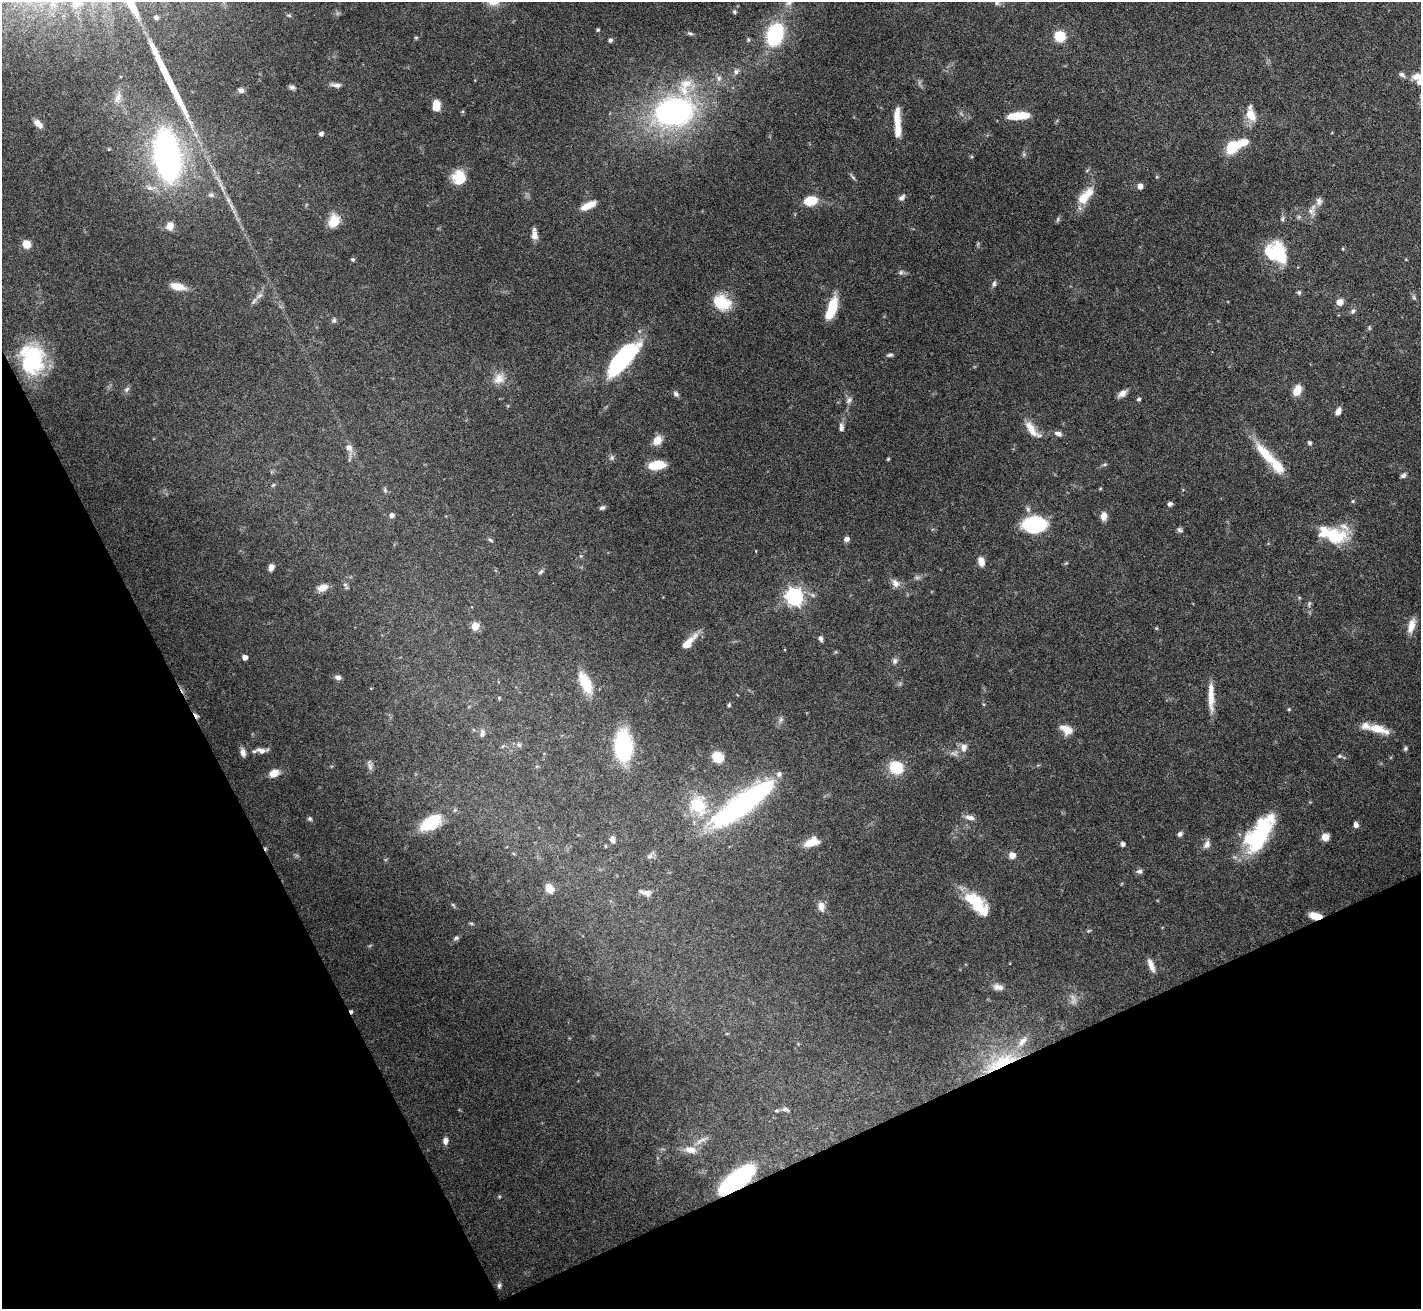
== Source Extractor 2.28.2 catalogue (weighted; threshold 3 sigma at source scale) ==
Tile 14 of 4 x 4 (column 2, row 4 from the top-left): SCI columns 1420-2838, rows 152-1458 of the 5676 x 5665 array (HDU 1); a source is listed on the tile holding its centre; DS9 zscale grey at full resolution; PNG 1423 x 1311 px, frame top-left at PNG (2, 2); no overlay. Shown black and unused: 24% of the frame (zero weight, under 5 of 10 exposures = <1% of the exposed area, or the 3 px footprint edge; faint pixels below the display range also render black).
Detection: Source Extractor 2.28.2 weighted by HDU 2 'WHT'; one run over the whole footprint, this tile lists its part. Background 0.0674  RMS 0.0024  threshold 0.00968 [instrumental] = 3 sigma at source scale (4.09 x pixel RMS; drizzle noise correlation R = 1.36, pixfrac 0.8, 0.05/0.05 arcsec/px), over >= 5 px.
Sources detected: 189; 1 too faint to see at this stretch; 5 inside a brighter object's white glare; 2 cosmic-ray / hot-pixel residue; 1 long thin detection or spike segment (spike, bleed or trail) — not listed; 12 inside a brighter listed object's ellipse — not listed separately; the other 168 listed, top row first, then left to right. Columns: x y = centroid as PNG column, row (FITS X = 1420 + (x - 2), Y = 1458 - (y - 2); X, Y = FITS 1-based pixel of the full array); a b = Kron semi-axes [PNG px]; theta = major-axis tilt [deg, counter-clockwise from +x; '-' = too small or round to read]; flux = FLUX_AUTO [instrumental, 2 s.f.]
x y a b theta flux
789 3 11 6 31 0.81
997 3 7 6 - 0.5
734 12 6 5 - 0.4
289 15 6 5 - 0.35
156 17 7 7 - 0.77
598 30 4 4 - 0.29
690 34 8 4 -10 0.4
775 34 16 11 76 26
1060 36 9 9 - 6.4
416 38 6 4 0 0.25
610 40 5 5 - 0.46
155 52 9 7 -73 1.2
736 71 8 7 - 0.81
1402 75 9 5 -31 0.67
1417 77 15 9 -11 2.4
719 78 9 6 77 0.81
686 84 20 13 21 4.1
336 85 14 5 -6 1
292 87 8 6 -21 0.6
241 90 8 6 -9 0.64
118 98 16 8 77 1.7
436 106 10 7 90 3.4
674 112 28 20 9 58
1251 115 14 9 -60 3.4
1018 116 22 7 5 5.4
38 123 10 6 -45 1.5
897 124 32 6 -88 4.6
321 134 5 4 - 0.59
1232 147 13 9 49 8.4
1024 154 7 4 73 0.36
167 156 36 18 -82 83
459 177 16 14 75 4.8
853 177 11 3 -48 0.4
1140 186 6 5 - 1.1
211 195 9 6 -9 0.65
1086 196 28 11 50 4.6
902 198 9 6 38 0.8
810 201 14 9 16 4.7
1319 201 11 9 -88 1.1
588 206 17 6 26 3.2
1311 211 14 9 -61 1.3
1299 217 7 4 -72 0.35
1058 219 8 4 60 0.39
1282 219 7 5 75 0.44
334 221 13 10 71 4.6
170 226 9 8 - 1.8
534 235 13 7 -80 1.4
26 244 8 7 - 2.6
1274 253 24 22 -58 11
353 259 5 5 - 0.36
901 272 8 7 - 0.57
994 284 9 5 74 0.62
177 286 16 7 -14 3.2
1299 292 6 5 - 0.42
259 296 10 5 35 0.79
1414 297 8 5 -63 0.47
1339 302 7 6 - 1.6
722 303 21 17 -29 6.3
832 308 23 9 70 6.7
1353 311 7 5 29 0.48
334 320 6 6 - 0.44
1369 328 7 3 90 0.27
890 355 8 4 6 0.46
622 359 36 13 49 33
32 360 34 26 82 15
499 379 16 13 47 2.5
127 389 9 4 54 0.51
1297 390 11 8 66 3
1122 393 11 6 33 1.3
676 394 8 6 -50 0.58
1139 399 4 4 - 0.43
849 400 10 6 59 0.75
1338 411 8 5 63 1.3
841 427 11 5 -86 0.93
1032 429 27 9 -50 3
1058 434 11 6 -18 0.92
657 440 11 9 49 2.3
1309 443 5 5 - 0.42
349 447 9 8 - 1.2
1265 453 32 10 -48 7.6
612 458 7 5 70 0.51
888 459 4 4 - 0.24
1105 464 7 4 31 0.34
657 465 14 7 7 6.7
1403 475 7 5 38 0.62
1100 489 5 3 - 0.21
385 490 8 5 -67 0.42
1353 501 5 4 - 0.28
1170 504 5 5 - 0.56
602 508 6 5 - 0.58
392 515 5 5 - 0.94
1104 516 8 6 -89 1.8
1040 524 23 14 -35 9.9
1180 530 8 6 -19 0.51
1335 536 28 18 -3 9.1
847 539 6 5 - 0.83
491 540 8 4 -27 0.35
981 561 8 6 -78 2.1
271 567 7 5 72 1.4
541 572 8 5 39 0.47
895 583 12 8 -55 1.4
345 584 6 4 0 0.31
323 588 12 8 20 1.8
794 597 7 7 - 79
1299 598 5 5 - 0.28
1309 604 9 4 84 0.48
1411 625 17 8 75 2.6
475 626 5 5 - 5.8
821 638 8 5 -76 0.61
688 642 23 7 46 3.3
245 657 4 4 - 1.4
895 661 8 7 - 0.73
338 677 7 6 - 0.82
585 683 26 11 -65 6.2
1211 697 35 6 -88 3.6
729 705 5 4 - 0.33
1289 709 5 4 - 0.24
781 720 8 6 68 0.64
1378 729 28 9 -16 4.1
1066 730 16 10 -28 2.2
482 733 10 6 83 0.8
519 745 6 5 - 0.47
623 746 24 13 -86 25
964 747 11 9 80 1.4
1405 748 6 5 - 0.39
261 750 14 7 -13 1.5
243 753 10 6 -77 1.1
1340 756 5 4 - 0.32
718 757 9 8 - 6.4
370 765 15 6 -73 0.81
897 768 8 7 - 12
274 773 10 8 30 2.2
742 804 78 18 36 50
698 805 30 24 -62 10
970 817 14 6 -12 1.1
310 819 6 5 - 0.45
430 823 25 13 31 8.4
1356 825 7 5 -83 0.82
1261 832 40 19 48 20
1180 834 6 5 - 0.66
1325 837 5 5 - 3.7
612 840 8 6 -78 0.88
811 842 18 8 14 3
1123 844 5 4 - 0.64
1207 845 10 8 63 1.1
605 846 5 3 - 0.18
1012 855 6 6 - 1.8
1139 871 7 6 - 0.63
549 888 9 7 -54 2.2
646 893 17 7 -15 1.2
971 899 24 14 -40 5.5
453 905 7 4 -37 0.32
821 907 12 8 -82 1.5
1315 916 12 6 -10 3.3
471 923 6 4 -19 0.29
456 938 7 5 27 0.51
1151 965 18 6 -68 1.6
998 987 13 8 -8 1.1
1073 1001 7 4 19 0.61
1001 1062 52 14 25 12
786 1109 10 6 -20 0.7
777 1111 7 4 0 0.36
701 1140 18 4 25 1.1
445 1141 8 6 -89 1
690 1150 17 9 -9 2.1
736 1180 37 13 38 31
499 1196 5 3 - 0.24
499 1285 6 5 - 0.5
Overlapping masked pixels (flux is a lower limit): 3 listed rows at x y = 1315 916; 1001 1062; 736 1180
Isophote crosses this tile's border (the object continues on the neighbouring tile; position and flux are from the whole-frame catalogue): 3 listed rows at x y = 789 3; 997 3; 1417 77